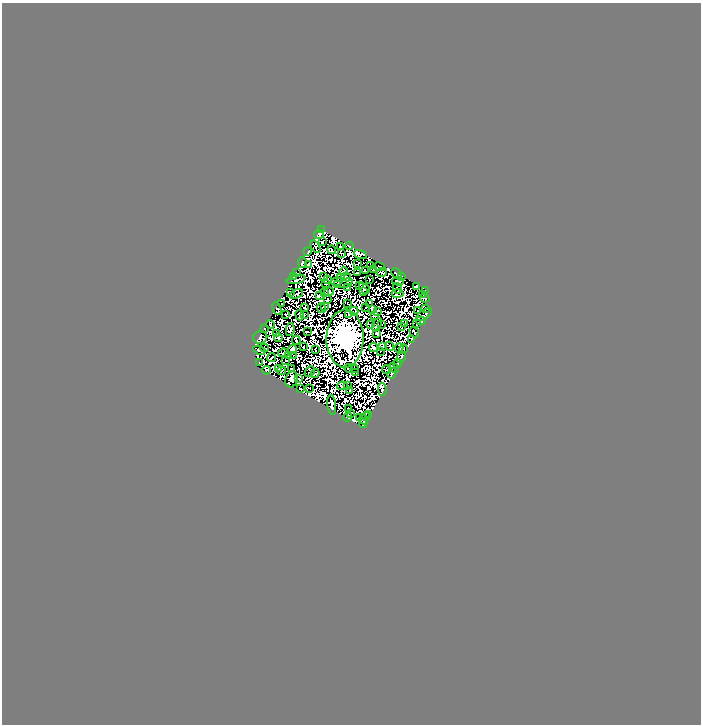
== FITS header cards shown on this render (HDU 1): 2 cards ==
NAXIS1  =                  699
NAXIS2  =                  722

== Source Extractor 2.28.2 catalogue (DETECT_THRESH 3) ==
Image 699 x 722 px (HDU 1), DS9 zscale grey, 1 PNG px = 1 image px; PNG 703 x 726 px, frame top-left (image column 1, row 722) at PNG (2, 3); each listed source drawn as its Kron ellipse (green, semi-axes under 4 px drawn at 4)
Background 1.78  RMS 0.062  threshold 0.187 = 3 sigma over >= 5 px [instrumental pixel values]
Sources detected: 309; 172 with non-positive FLUX_AUTO (blend fragments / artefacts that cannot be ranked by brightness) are neither listed nor drawn; the other 137 listed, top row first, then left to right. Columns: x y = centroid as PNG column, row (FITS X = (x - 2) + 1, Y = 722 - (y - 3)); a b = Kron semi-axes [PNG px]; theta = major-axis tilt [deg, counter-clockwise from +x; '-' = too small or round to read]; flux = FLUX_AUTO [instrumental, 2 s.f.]
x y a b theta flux
322 230 2 2 - 15
319 234 5 4 - 29
322 242 3 2 - 15
349 246 4 3 - 8
315 247 7 2 -57 3.5
340 247 3 2 - 19
332 250 4 2 - 1.4
308 252 3 2 - 5
341 253 3 2 - 14
360 255 7 4 -20 64
302 263 5 4 - 51
358 263 3 2 - 2.6
308 264 4 3 - 16
371 266 4 2 - 20
379 267 6 3 -12 16
374 269 4 2 - 30
344 271 5 2 - 15
365 271 3 2 - 7.9
382 272 5 3 - 15
297 273 3 2 - 8.5
358 273 3 2 - 1.5
397 274 6 3 -47 21
294 277 3 3 - 29
324 277 4 3 - 5.8
341 277 3 2 - 9.5
346 277 5 2 - 16
402 277 4 2 - 3.5
296 279 9 3 12 6.2
369 279 2 2 - 6.4
327 280 4 2 - 1.3
398 281 6 3 -1 4
337 282 5 2 - 1.3
346 283 7 2 26 18
325 284 2 2 - 17
338 285 4 2 - 8.3
359 285 4 2 - 13
417 286 4 2 - 23
347 287 3 2 - 3.6
364 288 6 4 -46 18
397 288 5 2 - 4.6
425 290 3 2 - 8.2
329 292 5 3 - 11
363 292 4 2 - 26
291 293 3 2 - 6.8
324 293 3 2 - 9.8
296 294 7 2 24 9.1
397 294 6 4 -4 0.071
423 294 4 2 - 21
319 295 3 2 - 18
425 298 5 3 - 40
327 300 3 2 - 18
369 303 4 2 - 5
282 304 3 2 - 4.1
348 304 2 2 - 7.9
324 306 4 3 - 3.6
304 308 3 2 - 14
322 308 5 2 - 8.6
366 308 4 2 - 9.1
277 309 6 3 -70 10
426 309 4 2 - 34
373 310 4 4 - 250
354 311 4 2 - 7.6
377 311 4 2 - 12
417 311 2 2 - 3.6
285 314 3 2 - 0.91
304 314 3 2 - 2.8
300 315 5 3 - 6.4
349 315 3 2 - 0.5
424 315 9 5 33 14
374 316 3 2 - 13
421 321 5 3 - 38
416 323 2 2 - 20
371 324 3 2 - 7.2
377 324 7 2 65 13
405 324 2 2 - 4.4
270 325 4 3 - 13
381 325 2 2 - 4.6
401 327 3 2 - 8
264 328 3 3 - 35
290 330 7 4 81 6.2
307 332 3 2 - 27
414 332 5 3 - 40
277 333 4 2 - 4.1
377 333 4 3 - 21
260 337 7 6 - 31
278 338 4 3 - 8
345 338 29 18 90 89000
411 339 3 2 - 14
296 340 4 2 - 5.5
382 346 3 2 - 4.1
390 346 5 2 - 3.4
303 347 2 2 - 9.9
374 347 5 4 - 27
265 348 4 2 - 20
399 348 4 3 - 12
293 349 4 4 - 5.3
315 349 3 2 - 7.8
403 349 4 2 - 3.3
259 350 6 3 -21 32
381 351 3 2 - 5.1
283 353 5 2 - 11
293 355 3 2 - 11
289 356 4 2 - 6.1
401 357 6 3 62 33
272 358 5 2 - 3.3
286 360 4 2 - 1.5
259 363 3 2 - 10
397 363 4 2 - 14
292 368 4 2 - 13
349 368 4 3 - 0.024
394 368 6 4 -37 38
278 369 3 2 - 6.8
355 369 4 3 - 14
266 370 4 3 - 15
387 370 5 2 - 6.1
282 371 5 2 - 21
310 372 6 3 45 7.3
355 372 4 2 - 6.6
392 373 5 3 - 43
315 374 4 3 - 6.6
292 379 8 6 72 31
299 379 3 2 - 26
342 386 5 3 - 13
347 386 3 2 - 4.2
300 388 3 2 - 24
309 388 2 2 - 14
382 389 6 2 -88 41
350 391 3 2 - 11
332 405 10 4 -83 86
348 409 3 3 - 2.5
351 413 3 3 - 3.9
369 415 3 2 - 13
348 417 4 3 - 23
359 417 2 2 - 2.1
366 417 4 2 - 0.97
364 420 5 2 - 9.6
363 423 5 3 - 38
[172 non-positive-flux detections neither listed nor drawn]